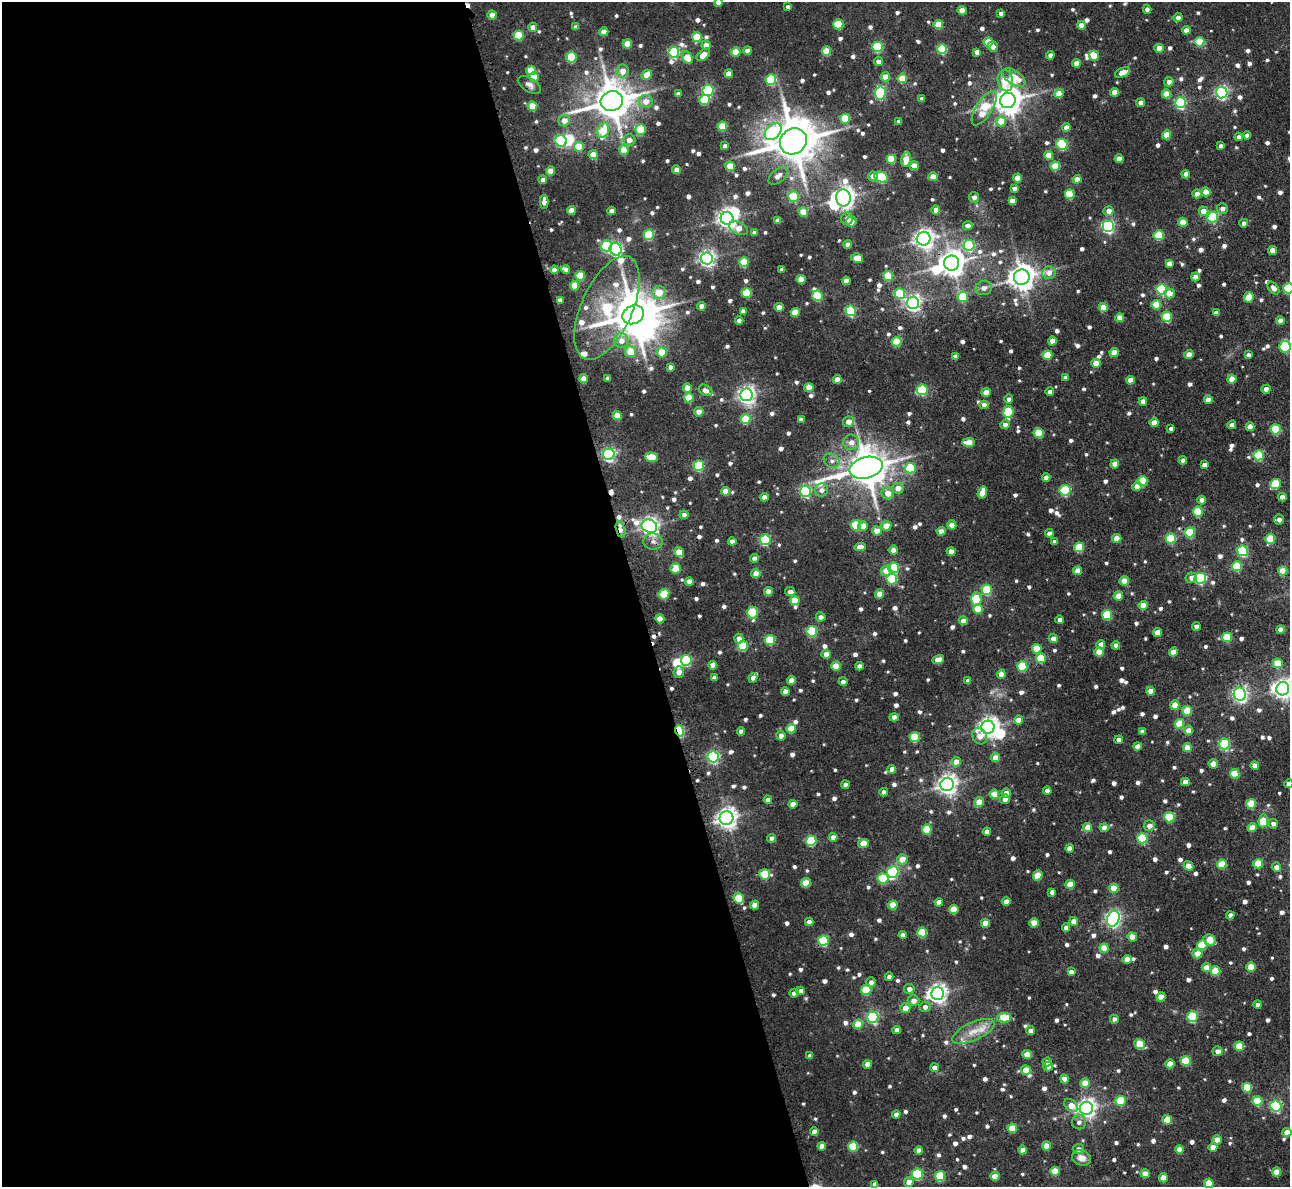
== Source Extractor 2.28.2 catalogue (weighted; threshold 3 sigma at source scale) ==
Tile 9 of 4 x 4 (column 1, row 3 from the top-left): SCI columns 41-1328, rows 1350-2534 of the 5236 x 5206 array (HDU 1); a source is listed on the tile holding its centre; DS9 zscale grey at full resolution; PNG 1292 x 1189 px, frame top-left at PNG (2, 2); each listed source drawn as its Kron ellipse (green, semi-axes under 4 px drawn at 4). Shown black and unused: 49% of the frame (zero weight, under 3 of 4 exposures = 5% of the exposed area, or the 3 px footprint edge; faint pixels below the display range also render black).
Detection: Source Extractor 2.28.2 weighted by HDU 2 'WHT'; one run over the whole footprint, this tile lists its part. Background 0.0324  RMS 0.0054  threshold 0.0245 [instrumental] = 3 sigma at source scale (4.5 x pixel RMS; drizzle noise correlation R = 1.50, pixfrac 1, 0.05/0.05 arcsec/px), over >= 5 px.
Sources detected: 918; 1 too faint to see at this stretch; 10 inside a brighter object's white glare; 3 cosmic-ray / hot-pixel residue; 1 long thin detection or spike segment (spike, bleed or trail) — neither listed nor drawn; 14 inside a brighter listed object's ellipse — not listed separately; of the other 889, all 500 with FLUX_AUTO >= 2.3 (the completeness limit of this list) listed and drawn (389 fainter detections not listed), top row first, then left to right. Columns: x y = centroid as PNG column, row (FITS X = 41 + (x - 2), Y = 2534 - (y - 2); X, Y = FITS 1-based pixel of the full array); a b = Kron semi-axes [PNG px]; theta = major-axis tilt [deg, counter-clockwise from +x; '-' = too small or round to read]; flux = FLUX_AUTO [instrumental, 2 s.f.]
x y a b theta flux
718 2 4 4 - 5.3
788 7 4 4 - 2.3
1147 9 4 4 - 3
962 10 4 4 - 8.5
1001 13 4 4 - 2.3
492 15 4 4 - 6
1178 17 4 4 - 2.4
838 24 5 5 - 23
938 25 5 4 - 13
1081 25 4 4 - 5.9
533 27 4 4 - 3
576 27 4 4 - 3.1
1186 30 4 4 - 4
604 32 4 4 - 6.1
519 35 5 5 - 22
697 37 5 5 - 18
988 42 5 4 - 13
1199 42 5 5 - 20
627 44 5 4 - 9.1
706 45 5 4 - 4.3
878 47 5 5 - 40
993 47 5 4 - 3.2
1159 48 4 4 - 6.8
942 49 5 5 - 30
748 51 4 4 - 4.4
826 51 4 4 - 14
674 52 5 5 - 61
736 52 4 4 - 14
977 52 4 4 - 3.9
703 55 8 5 42 6.2
1050 55 4 4 - 3.4
1094 56 5 4 - 11
571 57 5 5 - 34
687 57 6 5 - 13
878 62 4 4 - 3.7
1077 63 4 4 - 5.7
531 70 5 5 - 10
623 71 6 6 - 5.1
1122 72 8 4 24 7
729 74 4 4 - 6.5
647 75 5 4 - 8.6
534 77 5 4 - 9.4
885 77 5 4 - 8.6
902 78 5 4 - 15
1014 78 13 7 -34 16
771 79 5 5 - 43
1005 81 10 7 -79 12
1169 82 4 4 - 3.5
529 85 13 6 -32 2.5
708 90 5 5 - 62
1114 92 4 4 - 5.6
880 93 6 5 - 55
1222 93 6 5 - 97
678 94 4 4 - 2.3
1059 94 4 4 - 9.9
1166 94 4 4 - 9.6
922 99 4 4 - 2.6
704 100 5 5 - 22
612 101 11 10 - 1500
646 101 7 6 - 5.6
1008 101 8 7 - 740
1140 103 4 4 - 3.5
1181 103 5 5 - 61
532 106 5 4 - 13
984 108 20 8 58 25
845 119 5 5 - 24
564 120 6 5 - 5.6
899 121 4 4 - 2.4
1001 121 5 5 - 11
722 126 5 4 - 17
1066 127 4 4 - 4
640 130 5 5 - 17
603 131 8 5 68 18
773 132 10 7 46 56
1166 135 4 4 - 11
1247 135 4 4 - 2.3
1239 137 4 4 - 2.8
629 140 6 6 - 4.3
561 141 6 5 - 56
793 141 14 12 38 2100
1062 144 6 5 - 42
725 146 4 4 - 2.7
1221 146 4 4 - 2.5
579 147 5 5 - 13
624 150 5 5 - 10
593 155 4 4 - 8.8
1049 155 4 4 - 8.5
891 159 5 5 - 19
1119 159 4 4 - 5.2
906 160 7 4 78 12
730 166 5 4 - 12
914 166 4 4 - 8.9
1055 166 5 4 - 19
677 170 4 4 - 5.8
550 171 4 4 - 8.1
1186 174 4 4 - 3.2
778 176 11 6 42 3.9
873 176 5 4 - 5.1
881 177 7 5 -25 36
933 177 4 4 - 7
1017 178 4 4 - 7.2
1077 179 4 4 - 6.4
543 180 4 4 - 2.9
1014 188 4 4 - 2.4
1206 192 4 4 - 8.1
1070 194 5 5 - 23
1197 194 4 4 - 4.3
793 196 5 5 - 35
974 197 5 5 - 2.6
843 198 8 7 - 390
1012 201 4 4 - 4.5
544 202 7 4 -89 3.6
1222 209 5 5 - 2.8
936 210 4 4 - 4.4
571 211 4 4 - 8.2
612 211 4 4 - 3.5
1108 211 5 5 - 4.2
1204 211 5 4 - 6.1
803 212 5 4 - 9.7
1213 217 5 5 - 47
727 218 6 6 - 290
847 219 6 5 - 2.8
778 220 4 4 - 2.8
851 221 5 5 - 5
1183 222 4 4 - 9.2
1244 223 4 4 - 2.6
968 226 5 4 - 3.9
1108 226 6 6 - 93
739 228 10 6 -24 6.6
754 233 4 4 - 2.8
649 235 5 5 - 30
1159 235 5 5 - 24
924 239 7 6 - 290
848 245 4 4 - 3.7
969 245 5 5 - 47
606 246 5 5 - 41
616 249 6 5 - 100
1272 250 4 4 - 4.9
707 258 6 6 - 190
857 258 6 4 -12 11
744 262 5 5 - 20
952 263 7 7 - 590
1169 263 4 4 - 4.5
566 269 4 4 - 2.4
554 270 4 4 - 3.1
782 270 4 4 - 2.9
1049 273 6 6 - 4.4
580 276 5 5 - 16
888 276 5 5 - 13
1022 277 8 7 - 640
1195 277 4 4 - 4.9
801 279 4 4 - 9
846 281 4 4 - 4.9
575 286 5 4 - 12
984 288 8 7 - 2.8
1273 288 7 4 -51 2.9
1288 288 5 5 - 39
1162 289 5 5 - 41
659 292 6 6 - 9.6
747 293 5 5 - 25
1169 293 5 5 - 6.1
900 294 5 5 - 29
817 296 5 5 - 28
963 297 5 5 - 24
1249 297 5 4 - 12
560 300 4 4 - 2.6
913 303 6 6 - 190
1156 305 5 4 - 13
701 306 4 4 - 4.2
779 307 4 4 - 6.8
607 308 56 25 66 60
1103 308 4 4 - 10
743 311 4 4 - 2.8
851 311 5 5 - 50
795 312 4 4 - 12
1216 313 4 4 - 2.4
633 315 11 9 28 2000
1167 317 5 5 - 25
1120 318 4 4 - 7.3
1280 320 4 4 - 3.9
739 321 4 4 - 3.3
621 341 7 7 - 4.7
1052 341 4 4 - 6.1
897 342 5 5 - 22
1285 347 6 5 - 33
631 352 5 5 - 11
662 352 5 5 - 11
1114 353 4 4 - 8.7
1047 355 5 4 - 16
1189 355 4 4 - 6.4
1248 355 4 4 - 2.4
955 356 4 4 - 2.6
1096 363 4 4 - 8.2
670 367 4 4 - 2.3
608 378 4 4 - 2.3
1066 378 4 4 - 2.9
584 379 4 4 - 7.1
837 379 4 4 - 4.4
1232 379 4 4 - 8.3
1130 380 4 4 - 6.4
687 388 4 4 - 7.5
809 388 4 4 - 7.3
1266 389 4 4 - 5.6
706 390 7 5 -29 3.3
922 390 5 5 - 41
986 392 4 4 - 7.1
1050 392 4 4 - 2.4
747 395 6 6 - 230
689 398 5 4 - 14
1009 399 4 4 - 2.6
1208 400 4 4 - 4.9
1143 401 4 4 - 3.6
984 405 4 4 - 2.8
699 412 5 4 - 4.7
1008 412 6 5 - 33
617 416 4 4 - 9.5
745 419 5 5 - 20
801 419 4 4 - 2.4
849 422 5 5 - 4.6
1154 422 4 4 - 6.4
1005 424 5 4 - 3.6
1232 425 4 4 - 3.6
1250 427 4 4 - 5.2
1171 429 4 4 - 2.5
1276 429 5 5 - 28
1039 433 5 5 - 21
851 442 8 7 - 4.2
968 442 6 4 3 7.9
609 454 6 6 - 110
1259 455 5 5 - 34
651 457 6 4 -6 15
1183 460 4 4 - 3.4
832 461 8 6 -30 2.4
1115 464 4 4 - 5.2
1204 465 4 4 - 3
699 466 5 5 - 43
866 468 17 10 15 1600
910 468 5 5 - 33
1046 477 4 4 - 3.6
1143 481 5 5 - 22
1275 484 5 5 - 23
1137 486 5 4 - 6.6
898 488 6 5 - 5.2
822 490 6 6 - 2.7
1065 490 5 5 - 43
725 491 4 4 - 7.1
805 491 5 5 - 68
888 493 6 6 - 5.7
982 493 6 4 72 8.9
764 497 4 4 - 4
1282 497 4 4 - 4.1
1202 500 4 4 - 3.8
1198 512 5 5 - 23
684 515 4 4 - 3.1
1279 519 5 5 - 2.9
856 525 5 5 - 22
952 525 4 4 - 7.8
649 526 8 6 -20 250
863 526 5 5 - 5.4
886 526 5 5 - 8.1
621 530 8 4 -74 3.7
877 531 5 4 - 7.3
941 531 4 4 - 5.7
1049 533 4 4 - 2.8
1190 533 5 5 - 33
1117 538 4 4 - 7.8
1171 538 5 5 - 35
1270 539 5 5 - 17
765 540 5 5 - 50
653 541 9 8 - 2.6
732 541 4 4 - 4.1
1055 542 4 4 - 2.6
860 547 6 4 7 5.8
1079 547 5 5 - 20
893 550 4 4 - 3.8
1242 551 5 5 - 50
679 552 5 4 - 9.4
951 552 4 4 - 3.5
754 558 4 4 - 3.7
1237 566 5 5 - 25
894 568 5 5 - 33
676 569 5 5 - 8.6
886 571 5 5 - 6.9
1078 571 4 4 - 7.6
1283 571 4 4 - 10
756 574 4 4 - 6.8
1191 578 6 5 - 3.2
1200 578 6 5 - 57
892 579 5 5 - 35
689 581 4 4 - 6.4
1124 581 5 4 - 10
987 590 5 5 - 30
768 591 4 4 - 5.5
790 592 5 4 - 2.9
664 594 6 5 - 23
880 594 4 4 - 7.7
1118 596 4 4 - 9.1
976 599 7 5 88 28
795 601 5 4 - 12
1143 605 4 4 - 8.7
978 609 5 5 - 17
753 613 6 5 - 33
1107 615 5 5 - 29
821 617 5 4 - 2.6
660 619 4 4 - 7
1060 620 4 4 - 2.9
963 621 4 4 - 4.2
1196 626 4 4 - 2.7
1280 629 4 4 - 3.7
812 631 5 5 - 40
1158 633 4 4 - 7.6
1227 637 5 5 - 19
739 638 5 4 - 4.3
1053 639 4 4 - 4.1
770 640 5 5 - 24
1101 644 4 4 - 4.3
1116 645 4 4 - 3
743 646 5 5 - 24
1037 649 5 4 - 12
1099 652 4 4 - 10
1173 652 4 4 - 6.8
826 654 4 4 - 4.9
1041 658 5 5 - 17
686 660 5 5 - 47
938 660 6 4 16 6.5
1278 663 5 5 - 13
713 665 4 4 - 4.7
836 666 4 4 - 9.9
859 666 4 4 - 3.2
1022 667 5 5 - 32
679 672 6 5 - 4.3
1001 674 4 4 - 5.8
714 678 4 4 - 2.6
753 678 5 4 - 3.1
791 680 4 4 - 5.3
968 681 4 4 - 2.3
843 682 4 4 - 2.4
1283 689 6 6 - 290
1151 691 4 4 - 5.8
785 692 4 4 - 4.3
1240 694 6 6 - 160
1175 705 5 4 - 7.9
1187 711 5 5 - 16
894 717 4 4 - 5.5
1019 720 4 4 - 5.8
1179 724 5 4 - 16
988 727 7 6 - 300
791 729 5 4 - 13
1188 730 4 4 - 4.9
679 731 6 3 -73 50
741 731 4 4 - 2.9
1142 731 4 4 - 2.6
781 736 5 4 - 3.2
980 736 9 7 -60 5.6
915 737 5 5 - 26
1119 740 4 4 - 3.1
1224 744 5 5 - 57
1137 746 4 4 - 4.8
1187 748 4 4 - 8.6
713 757 5 5 - 79
995 758 4 4 - 6.9
956 762 5 4 - 6
1213 764 5 4 - 8
1255 765 4 4 - 5
892 769 4 4 - 4.4
1235 774 5 4 - 18
1185 782 4 4 - 4.5
1289 784 4 4 - 3.8
845 785 4 4 - 3.6
947 785 7 6 - 320
1047 791 4 4 - 3.2
884 792 4 4 - 2.5
1006 793 4 4 - 4
994 794 5 4 - 11
1005 799 5 4 - 3.3
768 800 4 4 - 3.2
979 802 5 4 - 7.4
793 804 4 4 - 5.2
1251 804 5 5 - 19
1169 817 5 5 - 28
726 818 7 7 - 360
1263 821 6 5 - 16
1273 824 5 4 - 2.6
1149 826 6 5 - 3.6
1104 827 4 4 - 4.2
1088 828 4 4 - 8.8
1252 828 4 4 - 8.5
927 829 5 5 - 18
987 832 4 4 - 3.5
833 837 4 4 - 4.7
772 838 4 4 - 3.1
1142 838 5 5 - 47
811 841 5 5 - 40
863 844 5 4 - 8.2
1069 848 4 4 - 4.9
902 859 5 5 - 7
1222 864 5 4 - 17
1258 864 5 5 - 18
1188 866 5 4 - 7.2
1276 867 4 4 - 3.3
893 872 6 5 - 56
765 874 5 5 - 25
1038 875 5 4 - 13
883 878 5 5 - 31
806 883 5 4 - 14
1070 884 4 4 - 10
1114 888 5 4 - 10
1052 892 4 4 - 2.4
739 898 5 5 - 19
939 902 4 4 - 5.1
1006 902 4 4 - 5.2
755 905 4 4 - 7.2
893 905 4 4 - 11
954 910 5 4 - 13
1230 915 4 4 - 2.8
1113 919 8 6 68 170
1074 921 4 4 - 4.6
809 922 4 4 - 3.7
985 923 4 4 - 6.5
1034 923 4 4 - 8.8
1066 928 4 4 - 3
922 932 5 5 - 23
903 935 4 4 - 3.7
1132 937 4 4 - 6.7
1210 940 6 5 - 9.9
824 941 5 5 - 40
1202 945 5 5 - 21
1104 948 4 4 - 10
1197 954 5 5 - 5.8
1127 959 4 4 - 5.5
1206 967 4 4 - 6.3
1251 967 5 4 - 13
1215 971 5 5 - 18
1071 972 4 4 - 2.7
889 977 4 4 - 2.4
871 982 5 5 - 2.8
909 989 5 5 - 3.1
866 990 5 5 - 20
800 991 4 4 - 3.7
794 993 4 4 - 2.6
938 994 6 6 - 260
1161 997 4 4 - 8.9
913 1001 6 5 - 3.6
1257 1004 4 4 - 2.3
925 1007 5 5 - 2.4
905 1008 5 5 - 5.6
873 1017 5 5 - 80
1192 1017 5 5 - 43
1004 1018 7 5 2 17
1114 1019 4 4 - 2.4
858 1024 5 5 - 11
897 1030 4 4 - 3
973 1031 23 9 24 8.6
1030 1031 4 4 - 2.8
1140 1044 5 4 - 16
1239 1046 5 4 - 15
1218 1051 5 5 - 3.3
1027 1054 5 4 - 7.4
810 1056 4 4 - 2.5
1186 1061 5 5 - 21
1047 1062 4 4 - 2.7
867 1064 4 4 - 4.8
1170 1064 4 4 - 7.6
1048 1067 5 5 - 2.8
935 1068 4 4 - 3.6
1026 1070 5 4 - 11
1064 1079 4 4 - 4.9
1085 1083 4 4 - 9.8
1247 1088 5 5 - 18
1121 1101 5 5 - 21
1257 1101 5 5 - 19
1071 1105 8 5 -40 7.2
1276 1106 5 5 - 76
1086 1108 6 6 - 280
896 1114 4 4 - 3.5
1167 1120 5 4 - 14
1079 1122 7 7 - 2.6
1012 1128 5 4 - 12
814 1132 4 4 - 4.3
1287 1132 4 4 - 5.4
1217 1140 4 4 - 7
822 1146 4 4 - 3.9
853 1146 5 5 - 27
1047 1146 4 4 - 8.3
1213 1147 4 4 - 5.7
1078 1149 5 5 - 2.9
919 1150 4 4 - 3.3
1023 1150 4 4 - 4.6
1179 1150 4 4 - 6.8
1081 1158 9 7 -19 4.2
1055 1171 5 4 - 12
1277 1172 5 4 - 10
918 1174 5 5 - 48
1145 1174 4 4 - 7.8
940 1176 5 5 - 27
995 1176 4 4 - 8.4
1163 1178 4 4 - 7.8
909 1182 5 5 - 5.3
1209 1183 5 4 - 14
875 1184 4 4 - 2.4
Overlapping masked pixels (flux is a lower limit): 3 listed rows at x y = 952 263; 621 530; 679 731
Isophote crosses this tile's border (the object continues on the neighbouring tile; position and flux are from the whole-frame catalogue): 7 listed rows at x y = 718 2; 1288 288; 1285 347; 1283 689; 1289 784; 1287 1132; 1209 1183